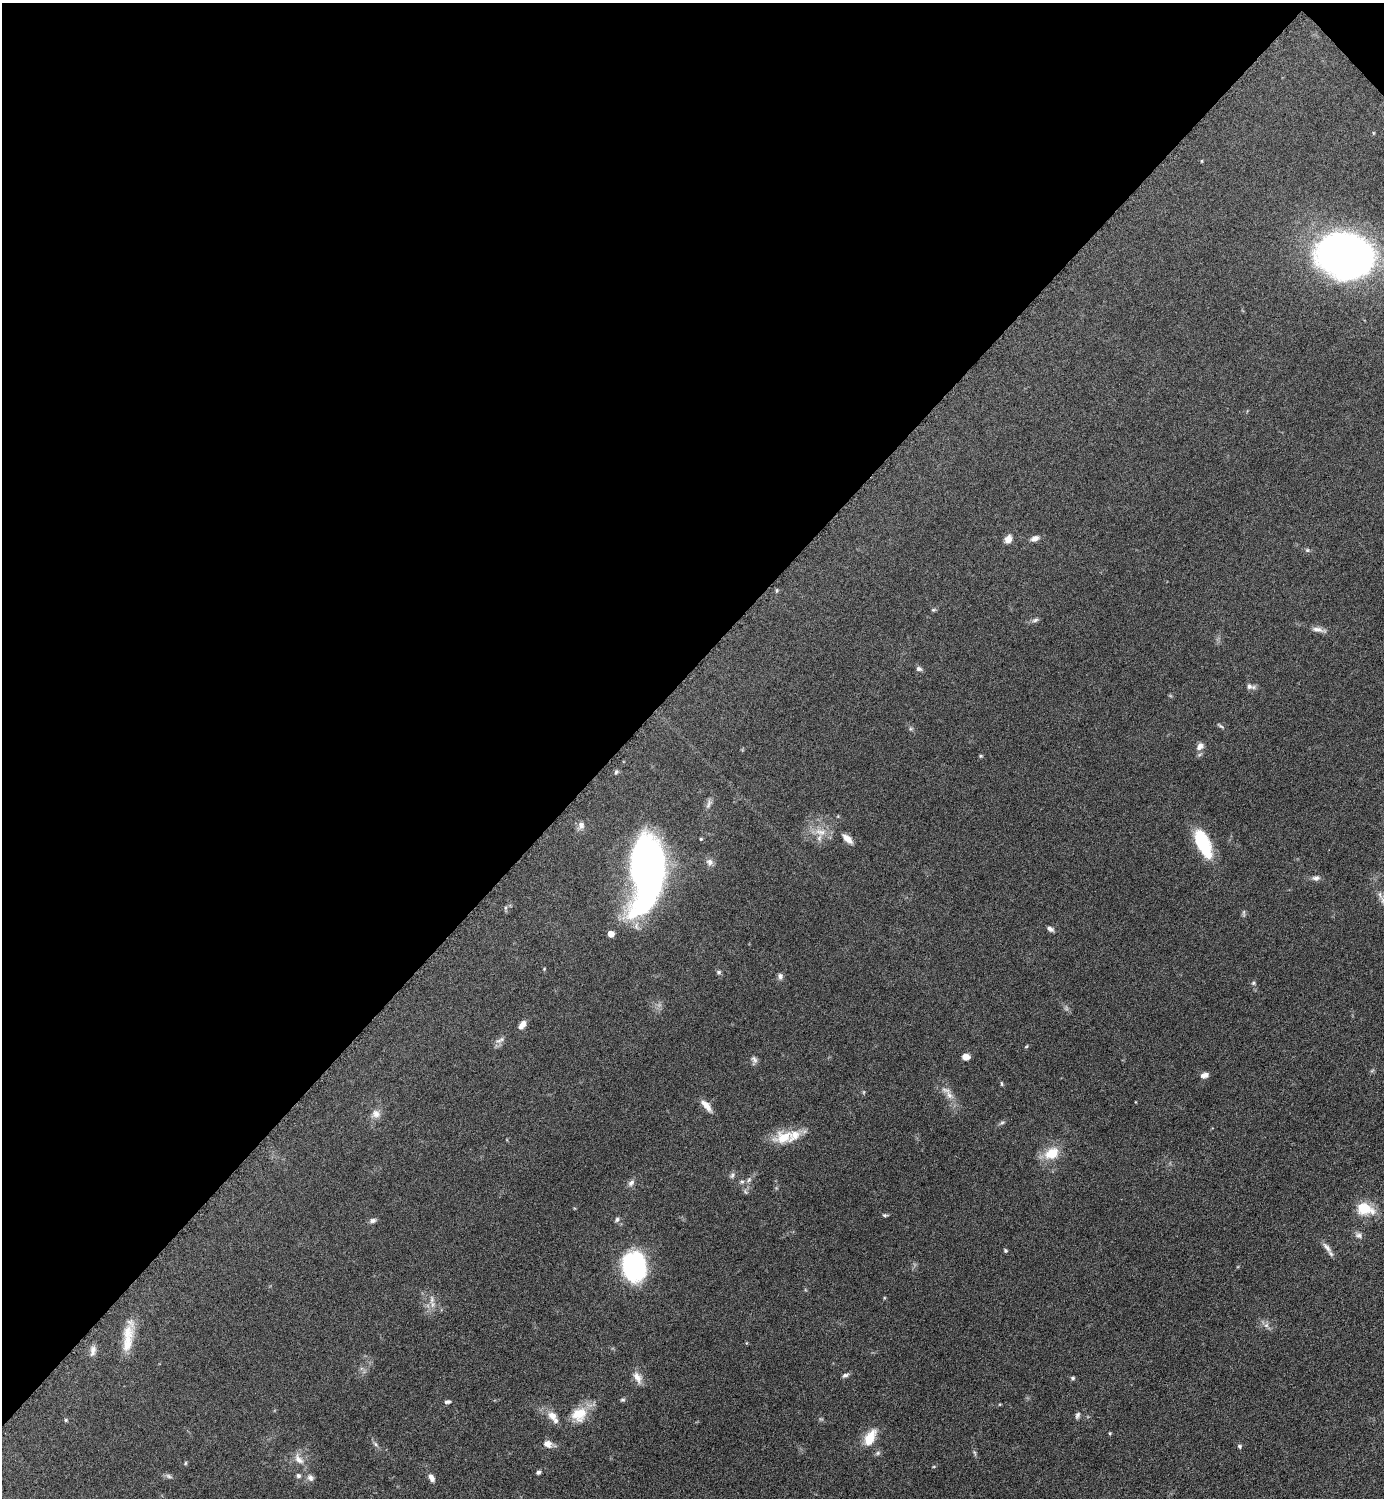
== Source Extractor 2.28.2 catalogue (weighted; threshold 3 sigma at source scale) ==
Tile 2 of 4 x 4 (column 2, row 1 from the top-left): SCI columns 1690-3071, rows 4496-5991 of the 6003 x 6003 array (HDU 1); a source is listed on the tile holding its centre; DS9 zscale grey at full resolution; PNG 1386 x 1500 px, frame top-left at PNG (2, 3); no overlay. Shown black and unused: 45% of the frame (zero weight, under 6 of 12 exposures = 1% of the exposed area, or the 3 px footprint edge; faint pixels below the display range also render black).
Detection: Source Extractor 2.28.2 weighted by HDU 2 'WHT'; one run over the whole footprint, this tile lists its part. Background 0.0872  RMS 0.0039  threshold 0.016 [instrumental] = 3 sigma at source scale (4.09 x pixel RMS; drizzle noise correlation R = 1.36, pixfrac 0.8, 0.05/0.05 arcsec/px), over >= 5 px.
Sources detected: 87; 3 inside a brighter listed object's ellipse — not listed separately; the other 84 listed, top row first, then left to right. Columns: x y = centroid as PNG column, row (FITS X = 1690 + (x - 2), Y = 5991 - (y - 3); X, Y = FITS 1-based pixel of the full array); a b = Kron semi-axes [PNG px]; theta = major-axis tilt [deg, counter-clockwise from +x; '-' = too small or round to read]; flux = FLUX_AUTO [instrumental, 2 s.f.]
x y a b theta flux
1201 161 4 3 - 0.29
1346 255 39 30 -10 330
1035 538 10 6 25 1.7
1008 539 9 7 65 2.8
1307 550 6 5 - 0.55
776 591 6 4 88 0.46
933 610 5 5 - 0.5
1035 620 10 5 16 0.96
1317 629 15 7 -10 2
919 669 8 6 -16 0.97
1249 686 10 8 -10 1.4
1221 726 12 3 -32 0.62
1200 746 10 7 57 1.9
980 756 5 4 - 0.46
616 772 7 5 66 0.69
709 804 14 5 72 1.4
581 825 10 8 83 1.9
820 832 17 9 -16 4.4
701 839 4 3 - 0.41
847 839 14 6 -43 3
1203 843 31 13 -66 20
710 862 10 9 - 1.8
647 872 72 30 84 160
1316 878 11 7 0 1.3
1244 913 10 3 -86 0.6
1050 929 9 5 -30 1.1
611 934 5 5 - 4.6
544 969 5 3 - 0.3
719 972 6 5 - 0.69
780 976 7 6 - 1.3
1253 983 6 5 - 0.57
522 1025 11 6 55 2.2
500 1040 14 5 28 1.4
1026 1046 6 3 45 0.38
966 1057 8 6 6 2.3
754 1059 10 7 -60 1.2
1205 1075 9 6 14 1.8
1002 1084 6 4 -84 0.46
864 1092 6 3 71 0.37
949 1095 11 8 -62 2.3
706 1105 17 7 -49 3.1
376 1114 12 10 -19 2.5
1002 1122 6 4 3 0.59
784 1137 28 17 14 9
1052 1153 12 9 29 9.3
732 1175 9 5 63 0.91
749 1180 8 6 67 0.98
742 1182 6 5 - 0.78
631 1183 10 7 41 1.4
1365 1209 19 13 -16 9.8
885 1215 6 4 -7 0.53
617 1219 7 5 60 0.82
373 1220 9 6 14 1.1
1359 1235 10 7 -12 1.3
1327 1247 18 6 -51 2.1
1005 1250 5 5 - 0.52
634 1266 24 17 -76 56
432 1299 13 6 89 1.8
1266 1325 7 6 - 1.2
127 1339 27 14 89 7.7
93 1351 14 7 79 1.9
845 1375 9 5 22 0.95
637 1377 17 9 -60 3
1073 1378 5 5 - 0.63
622 1400 7 5 0 0.56
447 1402 8 5 9 0.87
579 1414 20 17 32 8.4
1077 1415 10 6 69 0.96
552 1416 12 9 -31 3
66 1420 5 4 - 0.52
1110 1433 4 3 - 0.42
870 1438 23 12 61 6.4
375 1444 8 5 -47 0.86
548 1444 11 8 -23 2.4
1239 1446 5 5 - 0.66
878 1453 7 5 22 0.77
975 1453 7 4 -71 0.56
299 1459 17 9 -44 3.2
185 1463 6 4 88 0.41
538 1472 5 4 - 0.85
169 1476 10 5 -25 0.92
298 1476 6 6 - 0.88
310 1478 10 8 -52 1.5
431 1478 10 6 -63 1.8